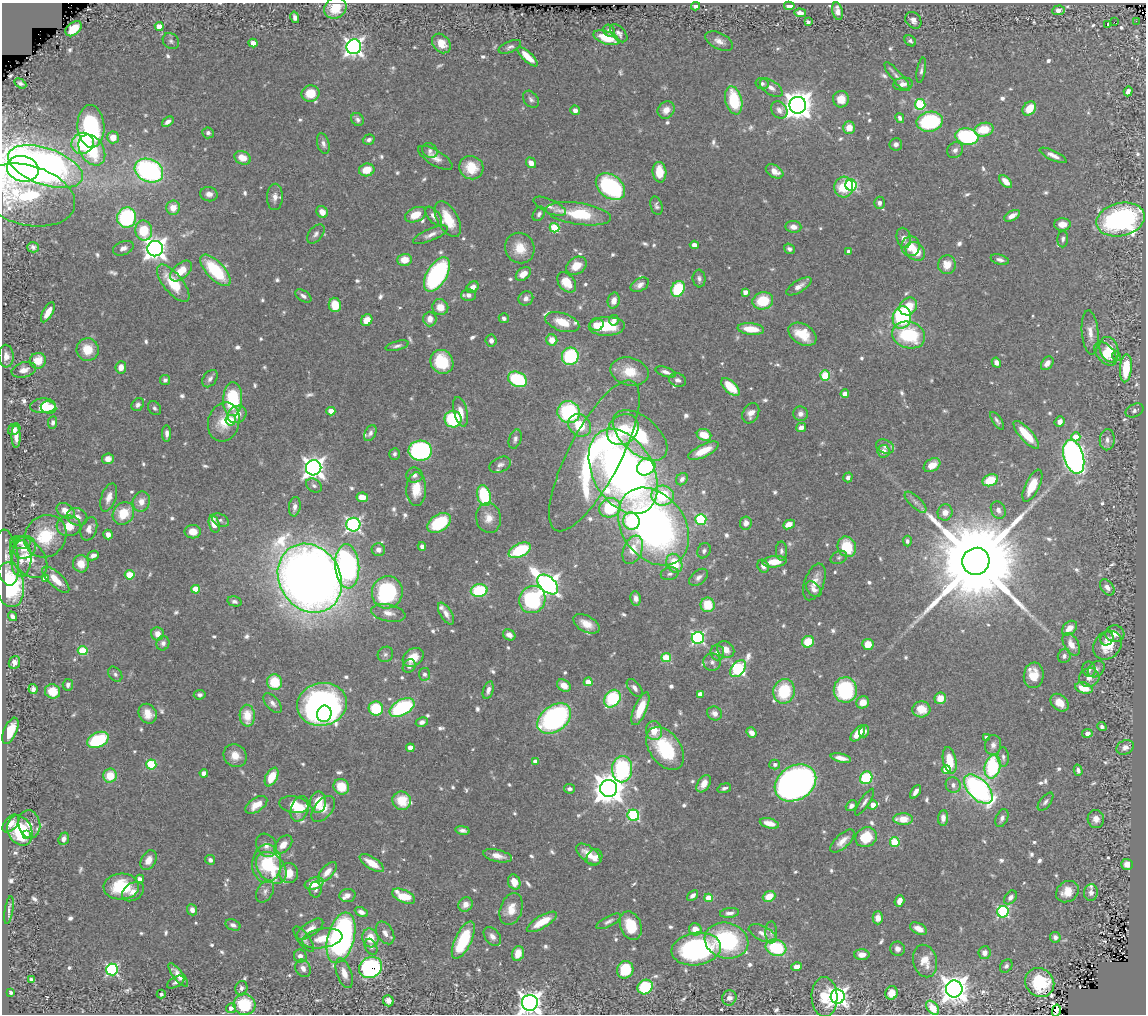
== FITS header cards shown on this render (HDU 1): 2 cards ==
NAXIS1  =                 1144
NAXIS2  =                 1012

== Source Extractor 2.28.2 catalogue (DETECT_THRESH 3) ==
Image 1144 x 1012 px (HDU 1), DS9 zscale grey, 1 PNG px = 1 image px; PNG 1148 x 1016 px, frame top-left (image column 1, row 1012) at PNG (2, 3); each listed source drawn as its Kron ellipse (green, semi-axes under 4 px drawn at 4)
Background 0.779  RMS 0.025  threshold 0.0749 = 3 sigma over >= 5 px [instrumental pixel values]
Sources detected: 792; of the 792, the 500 brightest by FLUX_AUTO listed and drawn (292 fainter detections omitted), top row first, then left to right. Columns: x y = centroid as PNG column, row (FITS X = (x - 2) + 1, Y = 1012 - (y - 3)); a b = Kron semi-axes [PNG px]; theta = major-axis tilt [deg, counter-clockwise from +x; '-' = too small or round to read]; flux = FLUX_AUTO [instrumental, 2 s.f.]
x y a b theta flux
696 6 4 4 - 6.8
789 6 5 4 - 13
335 8 11 10 - 44
1058 10 6 5 - 9.6
837 11 9 5 -78 12
800 13 6 4 -6 10
295 17 6 4 -75 6.1
913 20 9 7 -49 8.7
1136 21 2 2 - 15
808 22 4 3 - 5.6
1114 22 2 2 - 1900
1108 24 3 3 - 73
159 27 4 4 - 23
73 29 9 6 41 39
609 31 6 5 - 5.6
619 33 11 6 -48 8.5
606 38 13 6 -20 53
171 41 9 7 -40 5.5
719 41 15 8 -26 13
910 41 6 5 - 5
253 43 4 4 - 18
441 43 11 8 -49 21
354 47 7 7 - 870
510 47 12 5 24 6.3
527 57 13 5 -43 24
921 70 13 4 80 5.3
897 77 18 5 -49 10
20 83 6 4 -30 5.4
762 84 6 5 - 5.2
903 84 10 6 7 12
771 88 13 7 -35 12
1128 91 5 4 - 9.3
310 93 9 8 - 42
531 99 9 6 -52 5.8
841 99 8 8 - 21
734 100 14 8 -76 82
920 104 5 5 - 150
798 105 8 8 - 2600
1029 108 8 6 49 36
575 110 5 4 - 8.7
666 110 9 8 - 17
779 110 9 7 -51 9.9
900 118 5 4 - 5.2
358 119 7 6 - 6.7
168 122 6 4 35 8
930 122 13 10 10 170
91 126 21 13 -87 220
849 128 6 5 - 23
984 130 9 6 14 46
208 133 6 5 - 5.3
113 137 6 6 - 21
967 137 11 8 -9 200
369 140 6 5 - 5.5
82 143 11 10 - 88
323 144 10 6 -75 7.2
896 144 6 6 - 7.3
92 150 16 11 -57 87
955 150 8 7 - 8.3
430 151 8 7 - 6.5
1053 155 15 4 -25 11
243 158 8 6 -24 25
435 158 19 7 -31 15
531 163 5 4 - 15
45 166 39 18 -19 1400
471 168 12 11 - 44
23 169 16 12 -13 540
149 170 15 11 -25 410
367 170 8 6 11 32
775 171 9 6 -31 16
659 172 10 7 -85 39
1006 182 8 5 -45 15
851 185 6 5 - 200
610 186 16 11 -38 240
844 187 10 9 - 51
209 194 8 7 - 9
26 195 50 30 -15 220
275 197 13 8 88 12
879 203 6 5 - 7
550 206 17 7 -24 9.5
656 206 9 6 -73 5.5
173 208 7 7 - 22
322 212 6 5 - 16
539 214 8 5 57 5.2
579 214 32 10 -8 93
415 215 11 7 24 30
434 216 11 6 -51 9.3
1012 216 8 4 29 12
127 217 10 9 - 190
448 219 19 10 -61 47
1121 220 24 16 13 410
1062 224 8 6 1 18
793 227 8 6 -7 11
555 228 5 4 - 99
144 231 10 8 -79 60
316 234 11 6 51 6.7
430 235 19 6 23 11
904 238 10 7 -77 11
1063 239 8 5 85 4.8
694 245 4 4 - 11
911 246 10 9 - 25
33 247 6 5 - 5.6
123 248 11 6 20 7.6
520 248 15 14 - 34
155 249 8 7 - 1300
789 249 6 4 -37 5.8
915 251 10 8 -42 29
849 252 4 4 - 9.5
404 260 7 6 - 25
1000 260 9 5 -16 6.4
947 265 9 9 - 23
576 266 11 8 34 28
215 270 20 9 -46 110
181 271 13 7 42 31
437 274 19 10 59 320
523 274 8 6 39 16
699 279 9 6 -84 6
567 282 11 7 -51 35
173 283 23 9 -51 63
640 285 10 6 29 9
799 286 14 6 32 12
473 287 6 5 - 12
678 289 8 6 63 99
745 292 4 4 - 11
468 295 7 6 - 8.4
303 296 9 5 -34 7.1
526 298 7 7 - 8.6
614 301 8 6 76 13
763 301 10 8 15 59
335 305 7 6 - 35
908 306 9 8 - 37
440 307 8 8 - 22
48 312 11 5 61 21
902 317 11 9 77 190
504 318 5 5 - 5.5
430 319 7 6 - 14
367 320 6 5 - 22
614 320 5 5 - 8.8
562 322 18 9 -19 31
597 325 7 6 - 19
607 326 18 9 2 59
751 329 13 6 -6 37
1090 333 22 8 -85 18
802 334 15 10 -31 40
909 335 17 13 -17 130
552 340 5 5 - 22
491 341 6 5 - 7.8
397 346 12 4 15 5.8
88 350 11 11 - 35
1109 350 13 9 -70 30
1106 354 14 8 -47 31
6 356 11 7 -87 11
570 356 9 8 - 140
1116 356 5 4 - 5.3
38 361 8 7 - 31
442 362 12 11 - 67
996 363 5 4 - 9.1
1047 363 7 5 51 11
121 367 6 5 - 14
1126 368 14 6 86 64
24 370 12 7 14 12
629 371 19 14 -13 44
666 372 10 4 -18 8.4
825 376 5 5 - 96
210 379 9 6 55 7.1
517 379 10 7 -26 130
165 380 5 5 - 5.5
678 380 8 6 -19 7.4
730 387 11 6 -43 47
845 394 4 4 - 17
233 399 17 9 87 130
138 405 7 5 51 6
43 406 13 7 3 46
48 407 8 6 -12 14
155 408 7 6 - 4.8
1135 410 9 6 26 6.3
331 411 4 4 - 33
461 412 15 6 -76 17
569 412 11 11 - 180
751 413 11 7 63 13
237 414 10 8 33 22
800 414 7 7 - 7.7
453 419 8 8 - 120
231 420 5 5 - 50
997 421 10 4 -54 5.1
53 422 6 4 82 5.4
224 422 20 15 75 43
1060 422 5 4 - 11
580 425 12 10 -42 49
801 427 5 4 - 8.6
14 429 7 5 38 6.2
623 430 17 14 44 67
167 433 8 4 -90 7.7
370 433 8 5 63 6.8
640 435 32 18 -41 99
704 435 7 5 -22 33
1026 435 18 6 -47 50
16 437 11 4 -89 12
1076 437 4 4 - 33
515 439 10 6 73 6
1107 440 10 7 86 10
885 447 9 6 -24 6.5
420 451 11 10 - 320
703 451 16 6 26 33
883 451 6 6 - 14
395 454 6 5 - 4.9
594 456 84 26 63 370
1074 457 17 10 -74 880
108 459 6 5 - 11
500 465 11 7 24 7.5
932 465 9 6 32 22
646 467 10 8 38 140
314 468 8 7 - 1300
623 471 46 30 -61 1100
414 475 8 7 - 7.1
848 477 5 4 - 6.6
682 479 7 5 52 6.9
990 480 8 5 21 47
314 485 9 6 -33 5.5
1032 486 17 7 64 43
416 489 17 10 89 37
484 495 10 6 -76 110
663 496 11 10 - 97
109 497 15 7 70 15
362 497 6 4 -11 24
141 502 10 8 70 17
915 502 14 5 -44 7.4
295 507 10 6 81 8.8
610 508 11 9 22 100
998 510 9 7 -63 8.8
66 511 10 7 -32 22
945 512 8 7 - 15
123 513 12 10 55 49
77 517 10 8 -26 15
488 518 15 12 -81 21
701 519 5 5 - 160
220 520 9 6 -28 5.2
631 521 9 8 - 85
439 523 13 8 33 94
746 523 7 6 - 12
214 524 9 5 -73 29
789 524 6 4 24 16
353 525 7 7 - 460
69 526 12 10 4 28
653 527 42 31 -53 850
89 529 12 8 71 12
193 532 8 7 - 20
108 535 5 4 - 12
45 536 22 20 46 82
907 541 5 4 - 5.1
20 542 11 7 0 8.8
422 546 4 4 - 6.9
25 547 12 10 49 32
847 547 10 9 - 61
378 550 7 6 - 9.4
520 550 12 6 25 110
633 550 15 9 68 33
704 551 8 6 61 5.5
781 551 9 5 -89 5.7
93 555 6 4 24 8.7
839 557 8 6 26 4.9
7 558 28 11 -83 26
29 558 23 15 -51 42
21 559 18 10 88 26
976 561 14 13 - 56000
774 562 12 5 5 29
674 563 10 7 -64 57
81 564 8 8 - 27
347 566 22 12 -86 480
763 566 7 5 -58 7.3
670 574 9 6 13 6
130 575 5 4 - 63
699 577 11 6 40 8.3
310 578 36 30 -57 3100
45 579 4 4 - 27
56 580 17 7 -43 28
814 582 19 9 69 19
548 584 12 7 -42 1300
10 585 22 14 -82 210
1107 587 9 6 -53 11
196 589 4 4 - 35
814 589 9 6 -47 9.3
479 591 8 6 11 92
387 592 16 15 - 200
636 598 7 5 -80 8.6
532 599 14 12 52 160
234 601 7 5 -13 5.6
708 605 7 7 - 47
388 613 17 8 -12 16
446 614 12 6 -58 10
12 616 5 4 - 5.8
586 624 14 8 -28 21
1069 628 8 6 43 19
157 634 6 6 - 16
1115 634 9 8 - 13
509 635 6 5 - 10
698 638 6 6 - 340
1107 638 7 6 - 6.9
808 642 6 5 - 46
163 643 7 6 - 6.7
868 644 5 5 - 27
1071 644 12 7 -60 19
1107 645 16 13 47 37
726 650 9 7 -41 17
83 651 5 4 - 88
717 653 8 7 - 7.9
385 654 8 7 - 5.6
1064 656 7 6 - 6.5
413 657 11 8 37 26
666 658 4 4 - 86
14 662 6 5 - 11
712 662 9 8 - 7.5
409 666 7 6 - 7.1
738 669 10 6 51 270
1089 669 7 6 - 6.4
1096 669 9 7 42 7.1
115 674 8 6 -52 5.9
424 674 6 5 - 5.3
1034 675 13 10 82 32
1089 677 10 9 - 12
274 682 8 7 - 58
588 682 4 4 - 31
68 685 6 5 - 5.9
564 685 7 5 -34 17
635 688 10 6 -53 8.1
1084 688 9 5 -16 32
33 689 5 4 - 7.9
488 690 9 5 73 7.2
845 690 13 11 -88 150
52 691 8 7 - 35
784 691 12 10 76 85
700 694 4 4 - 18
200 695 6 5 - 5
940 698 6 5 - 26
612 699 9 7 54 130
863 702 6 6 - 21
273 703 12 6 -48 8.7
1060 703 10 7 -43 24
322 704 25 21 13 670
402 707 13 7 29 180
376 708 7 7 - 72
640 709 17 6 67 43
921 709 9 8 - 29
715 713 8 6 -29 11
148 714 10 8 -60 21
324 714 8 7 - 79
247 716 11 7 -88 39
554 718 19 12 37 330
422 722 6 4 9 7.6
1102 727 5 4 - 5.5
10 731 14 6 66 40
654 731 9 8 - 27
864 731 6 5 - 6.8
751 733 5 4 - 11
858 733 9 5 49 27
1087 733 5 4 - 13
986 737 3 3 - 5.2
98 740 11 7 26 130
993 745 10 8 81 11
1125 747 9 7 27 13
410 748 4 4 - 21
665 748 24 15 -55 110
235 756 12 11 - 23
1003 757 9 5 -87 6.2
841 758 10 4 -13 13
950 761 14 6 -79 46
535 762 4 4 - 12
151 764 5 5 - 96
775 764 5 5 - 6.2
993 767 12 7 75 150
622 769 13 10 87 190
946 770 4 4 - 44
1078 770 6 4 -74 5.9
204 773 4 4 - 15
110 776 7 6 - 40
272 777 10 6 63 39
866 778 6 6 - 110
795 783 22 17 33 1000
704 784 9 6 56 19
953 785 8 7 - 8.4
341 787 8 7 - 41
609 788 8 8 - 3200
724 788 7 4 16 5.1
570 789 5 4 - 6.4
978 789 18 10 -46 550
916 792 7 4 55 8.7
402 801 9 9 - 43
318 802 10 8 84 47
865 802 16 4 56 6.8
1045 802 11 5 52 5.8
256 805 12 6 34 24
294 805 15 8 -9 45
873 805 5 4 - 19
851 806 6 5 - 7.4
300 809 13 8 72 24
323 809 15 8 51 18
633 815 6 5 - 180
943 818 8 5 85 12
1002 818 9 6 67 7.4
903 819 10 6 -1 31
1096 819 9 8 - 12
11 823 10 6 49 13
769 823 10 5 -15 17
29 824 14 11 -76 19
20 830 15 12 -64 86
463 830 7 4 -10 6.5
27 835 3 3 - 11
866 837 11 10 - 54
64 839 6 5 - 8.4
842 841 15 7 44 17
895 842 5 5 - 96
266 845 12 10 -60 12
283 845 11 7 46 18
588 854 14 7 -37 24
497 856 15 6 -12 17
595 857 8 7 - 12
149 860 10 7 62 19
210 860 5 4 - 5.1
267 863 19 14 89 120
372 863 14 6 -33 30
1127 864 6 5 - 12
271 868 18 13 -49 54
327 872 12 6 48 18
289 873 10 9 - 23
140 879 4 4 - 9.1
514 882 8 6 -70 19
314 884 10 5 17 38
121 887 18 13 2 79
315 890 8 6 -88 5.8
265 891 12 7 61 8.6
133 892 12 8 35 13
1067 892 12 10 36 26
1091 892 8 7 - 9.1
347 895 8 6 5 10
404 896 12 6 -25 52
692 896 6 4 40 6.9
769 896 6 5 - 27
1010 897 8 5 51 8.3
709 898 4 4 - 43
899 901 6 4 70 11
465 904 8 6 43 13
511 909 16 11 71 25
9 910 14 3 80 5.7
192 910 6 5 - 8.8
361 912 7 4 -27 10
1003 912 6 5 - 240
730 913 9 5 7 7.5
878 918 6 5 - 17
609 921 14 5 28 6.7
542 922 17 6 31 34
233 925 8 5 -22 6.5
631 926 15 10 -68 48
310 929 15 7 35 18
695 929 6 6 - 24
919 929 9 5 -27 15
385 933 12 8 -59 11
763 933 15 7 -26 12
771 933 11 6 89 6.1
492 936 10 7 -50 9.7
1055 937 5 5 - 8.3
322 938 20 9 10 33
341 938 26 13 75 610
370 938 9 8 - 34
304 939 15 6 -54 7.8
463 940 20 8 65 99
726 941 22 17 -14 200
371 947 8 6 -65 4.8
776 948 10 8 -18 110
696 949 25 16 8 320
897 949 7 7 - 7.6
518 953 7 6 - 23
984 953 6 6 - 12
862 955 7 5 0 13
300 956 6 6 - 9.4
925 961 16 11 -76 26
797 966 5 4 - 13
1006 966 7 5 53 5
370 967 12 10 32 340
303 968 9 7 -60 11
112 970 6 6 - 280
625 970 9 8 - 64
344 973 15 7 -70 18
178 975 14 5 -52 13
31 979 4 3 - 5
176 982 9 5 29 6
1040 983 15 13 -44 87
645 987 8 7 - 110
241 988 7 6 - 6.5
954 989 8 8 - 2200
11 992 3 3 - 4.8
891 993 7 6 - 18
161 994 4 4 - 5.2
824 997 20 13 -87 46
838 997 7 7 - 790
729 998 8 7 - 11
388 1001 6 5 - 12
530 1003 8 8 - 1400
244 1004 11 10 - 83
231 1008 5 4 - 10
932 1008 8 5 -52 26
1056 1010 6 3 76 9
At the frame edge (FLAGS 8, measured only in part): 3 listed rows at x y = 335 8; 530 1003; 1056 1010
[292 fainter detections neither listed nor drawn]